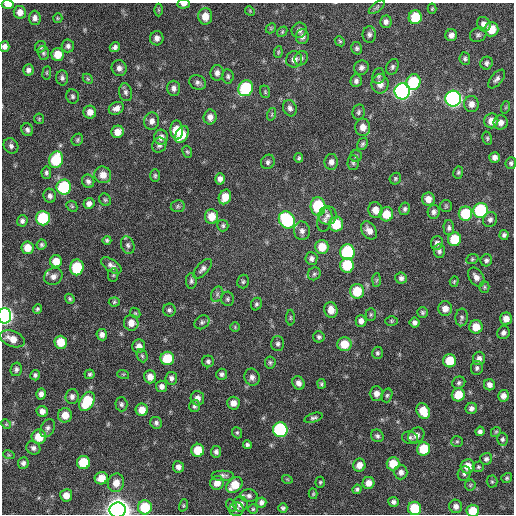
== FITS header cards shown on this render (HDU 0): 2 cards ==
NAXIS1  =                  512 / Axis length
NAXIS2  =                  512 / Axis length

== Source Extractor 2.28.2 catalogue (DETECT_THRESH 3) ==
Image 512 x 512 px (HDU 0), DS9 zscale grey, 1 PNG px = 1 image px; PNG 516 x 516 px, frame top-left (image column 1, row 512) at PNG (2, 3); each listed source drawn as its Kron ellipse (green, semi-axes under 4 px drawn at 4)
Background 418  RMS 12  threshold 35.3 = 3 sigma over >= 5 px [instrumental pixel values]
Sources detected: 279; all 279 listed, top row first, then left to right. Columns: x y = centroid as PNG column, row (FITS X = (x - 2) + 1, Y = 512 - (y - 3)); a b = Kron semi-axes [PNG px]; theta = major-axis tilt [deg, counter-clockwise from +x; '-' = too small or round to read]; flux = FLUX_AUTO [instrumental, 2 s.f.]
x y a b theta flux
8 4 6 4 -3 6.6e+03
184 4 6 4 2 2.6e+03
377 7 9 4 36 1.5e+03
432 9 5 4 - 8.9e+02
158 10 6 4 -89 1.2e+03
250 11 5 4 - 7.5e+02
20 12 6 6 - 6.0e+03
205 16 8 7 - 8.9e+03
415 17 7 6 - 2.7e+04
35 18 7 6 - 3.1e+03
58 18 5 4 - 9.3e+02
386 22 6 6 - 2.9e+03
484 24 7 6 - 4.0e+03
271 28 6 4 46 9.9e+02
491 29 7 7 - 1.6e+04
299 30 8 7 - 2.8e+03
282 32 6 4 48 1.2e+03
369 35 8 6 -89 2.5e+03
451 35 6 5 - 3.7e+03
478 35 8 7 - 2.1e+03
302 37 7 6 - 2.9e+03
157 38 7 6 - 3.8e+03
340 41 5 4 - 1.1e+03
5 46 5 5 - 3.3e+03
68 46 6 6 - 2.3e+03
41 47 6 5 - 1.4e+03
115 47 5 4 - 2.4e+03
357 48 6 5 - 1.6e+03
278 52 6 4 82 9.8e+02
43 53 7 5 -74 1.6e+03
58 54 6 6 - 1.1e+04
301 58 7 6 - 1.8e+03
294 59 8 8 - 5.2e+03
465 59 6 5 - 1.7e+03
487 63 6 6 - 2.1e+03
392 67 8 6 66 2.0e+03
119 68 8 7 - 3.7e+03
361 68 7 7 - 2.9e+03
28 70 6 5 - 2.6e+03
47 73 7 3 82 8.5e+02
217 73 8 6 88 3.4e+03
228 76 7 5 -85 1.7e+03
378 76 8 6 82 1.8e+03
62 78 7 6 - 2.2e+03
88 79 6 4 -45 1.0e+03
497 79 11 5 50 2.6e+03
356 81 6 5 - 2.4e+03
413 82 8 7 - 4.1e+04
198 83 8 7 - 2.5e+03
380 84 10 8 -89 6.6e+03
174 88 7 6 - 3.3e+03
246 88 8 7 - 6.5e+04
402 91 8 8 - 2.8e+05
126 92 9 6 -78 2.5e+03
265 92 6 4 -71 1.1e+03
72 96 7 6 - 1.7e+03
453 99 8 7 - 2.7e+05
471 104 8 7 - 5.3e+03
506 107 6 4 71 9.5e+02
116 108 8 6 25 3.6e+03
290 108 8 6 -65 2.8e+03
90 112 6 6 - 5.5e+03
359 112 8 6 79 1.8e+03
272 114 6 4 72 1.2e+03
210 117 7 6 - 4.0e+03
39 119 5 5 - 9.8e+02
152 121 8 7 - 3.8e+03
491 121 7 7 - 7.4e+03
501 122 7 7 - 4.3e+03
363 127 8 7 - 6.5e+03
27 130 6 6 - 2.1e+03
177 130 9 6 -88 1.9e+04
118 132 6 6 - 7.0e+03
182 134 9 6 62 1.3e+04
161 137 7 7 - 4.1e+03
487 138 7 4 -74 1.2e+03
77 140 6 5 - 1.3e+03
362 144 7 5 58 1.5e+03
159 145 8 7 - 2.5e+03
11 146 8 7 - 2.6e+03
187 152 6 4 -66 1.1e+03
356 156 6 5 - 1.3e+03
494 157 5 5 - 3.3e+03
299 158 5 4 - 1.3e+03
56 160 8 7 - 3.7e+04
268 162 7 6 - 2.1e+03
331 162 8 6 89 3.8e+03
353 163 7 5 89 1.8e+03
511 163 6 5 - 1.6e+03
46 173 6 5 - 1.7e+03
458 173 6 4 73 1.3e+03
103 175 8 8 - 6.7e+03
155 176 6 5 - 1.4e+03
220 179 5 5 - 3.2e+03
395 179 6 5 - 1.4e+03
88 181 7 6 - 2.6e+03
64 187 7 7 - 5.8e+04
50 196 7 6 - 2.6e+03
225 197 7 6 - 1.0e+04
428 199 6 6 - 6.2e+03
105 200 6 5 - 1.4e+03
89 204 5 5 - 3.3e+03
72 206 6 5 - 1.1e+03
178 206 7 6 - 1.7e+03
318 206 9 7 -84 5.5e+04
446 206 6 6 - 1.4e+03
405 209 6 5 - 1.9e+03
375 210 8 7 - 6.9e+03
481 210 7 7 - 8.0e+04
434 212 7 6 - 2.7e+03
386 214 7 6 - 1.3e+04
465 214 7 6 - 3.3e+04
327 215 9 9 - 3.9e+03
212 216 7 6 - 1.1e+04
43 218 7 7 - 4.6e+04
287 220 9 7 -52 8.0e+04
325 220 12 7 75 3.4e+03
490 220 8 7 - 2.6e+03
22 221 6 5 - 2.2e+03
336 224 7 7 - 2.2e+04
223 226 6 5 - 1.5e+03
449 228 8 5 -88 2.0e+03
369 230 10 7 -53 5.3e+03
302 231 9 8 - 3.8e+03
504 235 5 4 - 2.0e+03
454 239 7 6 - 2.2e+04
107 240 4 3 - 1.3e+03
437 243 7 6 - 2.8e+03
42 245 5 5 - 1.5e+03
128 245 9 6 -70 2.5e+03
322 247 7 6 - 1.4e+04
28 248 6 6 - 1.0e+04
439 251 7 5 90 2.3e+03
347 252 8 7 - 8.2e+04
311 259 6 6 - 2.7e+03
472 259 6 4 23 1.2e+03
486 260 6 5 - 1.9e+03
56 261 6 6 - 1.0e+04
111 265 12 6 -33 3.5e+03
347 265 7 6 - 3.3e+04
77 267 8 7 - 3.5e+04
202 269 12 6 47 3.0e+03
314 274 7 6 - 1.7e+03
113 275 7 5 80 1.3e+03
53 276 9 8 - 4.0e+03
476 277 10 7 -54 4.3e+03
401 278 6 5 - 2.7e+03
377 280 7 4 88 1.2e+03
191 281 8 5 -89 1.9e+03
454 281 5 4 - 9.5e+02
243 282 7 6 - 1.6e+03
484 287 5 5 - 1.0e+03
357 291 7 7 - 2.5e+04
217 294 8 6 70 2.1e+03
70 299 5 4 - 1.2e+03
228 299 7 6 - 1.6e+03
114 302 5 4 - 1.1e+03
256 304 6 5 - 1.6e+03
445 308 7 7 - 6.3e+03
37 309 5 4 - 1.4e+03
169 310 6 6 - 1.8e+03
331 310 8 6 -78 6.9e+03
422 312 5 5 - 1.4e+03
135 313 6 4 -46 1.0e+03
371 314 6 5 - 1.4e+03
5 316 7 6 - 2.8e+05
462 317 9 6 85 2.0e+03
290 318 8 3 -90 9.8e+02
506 319 6 6 - 6.8e+03
361 321 6 5 - 3.8e+03
391 321 6 5 - 1.1e+03
202 322 8 6 38 2.1e+03
131 323 8 7 - 6.7e+03
414 323 5 5 - 2.9e+03
235 327 5 5 - 1.0e+03
476 327 7 6 - 1.2e+04
503 333 7 6 - 2.6e+03
102 335 6 5 - 3.6e+03
319 337 6 5 - 1.9e+03
12 339 13 7 -21 9.2e+03
61 342 6 6 - 1.4e+04
278 344 7 6 - 2.2e+03
344 344 7 7 - 1.6e+04
139 346 7 6 - 4.8e+03
377 353 6 5 - 1.6e+03
142 356 7 5 -67 1.4e+03
167 358 7 6 - 2.6e+04
479 358 6 6 - 3.2e+03
208 361 6 6 - 1.9e+03
450 361 6 6 - 2.0e+04
270 362 6 5 - 1.5e+03
477 368 7 6 - 1.9e+03
16 369 7 5 76 2.1e+03
90 374 5 5 - 1.4e+03
123 374 6 4 -17 8.4e+02
222 374 5 5 - 2.0e+03
35 375 5 5 - 1.6e+03
150 377 6 6 - 5.8e+03
252 377 9 7 -70 3.4e+03
171 378 6 6 - 2.5e+03
298 383 7 6 - 3.8e+03
459 383 7 5 31 1.8e+03
322 384 5 4 - 1.3e+03
489 385 5 5 - 4.0e+03
161 386 5 5 - 3.1e+03
41 394 5 4 - 3.2e+03
376 394 7 6 - 4.6e+03
387 395 7 5 72 1.4e+03
458 395 7 6 - 1.7e+04
72 396 7 6 - 2.7e+03
503 396 6 5 - 4.2e+03
197 398 7 6 - 4.2e+03
87 401 10 6 61 3.5e+04
233 403 6 6 - 5.2e+03
121 404 7 6 - 1.8e+03
195 406 6 5 - 1.7e+03
471 408 6 5 - 2.9e+03
142 410 6 6 - 8.1e+03
42 411 6 5 - 4.3e+03
423 411 8 6 -65 1.6e+04
65 415 7 7 - 9.8e+03
314 418 9 4 18 1.9e+03
156 423 6 5 - 2.0e+03
6 424 5 4 - 8.1e+02
48 428 9 6 65 2.7e+03
280 430 7 7 - 1.1e+05
480 431 5 4 - 2.4e+03
496 432 5 4 - 1.0e+03
237 433 6 4 -68 1.1e+03
416 435 9 7 43 4.1e+03
377 436 7 6 - 2.1e+03
39 437 7 7 - 1.6e+04
410 438 8 6 -12 2.1e+03
502 439 6 5 - 1.7e+03
457 441 6 5 - 1.3e+03
247 445 4 4 - 1.6e+03
33 448 7 6 - 2.6e+03
424 449 6 6 - 2.4e+04
198 450 6 6 - 1.7e+04
216 452 6 5 - 2.3e+03
9 455 6 3 -18 8.2e+02
486 459 6 5 - 2.2e+03
83 462 6 6 - 2.7e+04
23 463 6 5 - 2.3e+03
393 464 6 6 - 1.5e+04
359 465 6 6 - 6.3e+03
468 466 7 7 - 9.9e+03
178 467 6 5 - 3.4e+03
478 467 6 5 - 1.2e+03
401 472 7 6 - 3.8e+03
464 473 7 6 - 2.4e+03
223 475 11 5 0 2.4e+03
101 478 6 6 - 9.5e+03
507 478 6 5 - 1.3e+03
287 479 5 3 - 6.9e+02
320 482 5 4 - 1.1e+03
492 482 6 5 - 1.1e+03
116 483 9 8 - 7.1e+03
217 483 7 7 - 7.5e+03
368 483 6 6 - 6.5e+03
234 485 9 6 42 1.4e+04
470 485 5 5 - 1.1e+03
357 489 5 4 - 1.6e+03
313 494 5 4 - 1.0e+03
66 495 6 6 - 7.2e+03
249 496 9 6 -2 2.6e+03
261 502 5 5 - 3.0e+03
393 502 5 5 - 2.4e+03
240 504 7 7 - 4.4e+03
183 505 6 4 72 1.0e+03
231 505 6 5 - 1.5e+03
456 506 7 6 - 3.9e+03
145 507 7 7 - 2.9e+04
283 508 4 4 - 1.6e+03
415 508 6 6 - 3.1e+04
236 509 7 7 - 2.5e+03
253 509 5 5 - 1.0e+03
118 510 8 7 - 1.1e+06
473 511 6 6 - 1.6e+04
At the frame edge (FLAGS 8, measured only in part): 6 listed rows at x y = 8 4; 184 4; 5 46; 5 316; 118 510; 473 511